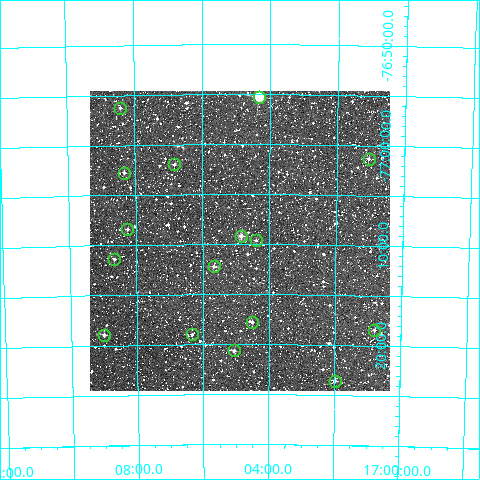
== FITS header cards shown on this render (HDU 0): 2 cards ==
NAXIS1  =                  300
NAXIS2  =                  300

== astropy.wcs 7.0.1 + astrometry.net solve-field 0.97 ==
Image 300 x 300 px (HDU 0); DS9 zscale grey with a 90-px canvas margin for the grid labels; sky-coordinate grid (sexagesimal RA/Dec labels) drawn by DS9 from the SOLVED WCS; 16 Tycho-2 reference stars matched to detected sources circled (green)
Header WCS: RA---TAN/DEC--TAN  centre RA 17:04:53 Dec -77:10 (256.22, -77.16 deg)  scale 6 arcsec/px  FOV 30.0' x 30.0'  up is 0 deg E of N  parity normal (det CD < 0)
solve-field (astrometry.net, Tycho-2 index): VERIFIED the header's WCS against the Tycho-2 star catalogue (16 matches, 0 conflicts) and refined it, rather than solving blind
Solved WCS: RA---TAN-SIP/DEC--TAN-SIP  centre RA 17:04:53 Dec -77:10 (256.22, -77.16 deg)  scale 6 arcsec/px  FOV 30.0' x 30.0'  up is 0 deg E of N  parity normal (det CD < 0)
The solver's refit moves the header's centre by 2.5 arcsec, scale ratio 1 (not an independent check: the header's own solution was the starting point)
Tycho-2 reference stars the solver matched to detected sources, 16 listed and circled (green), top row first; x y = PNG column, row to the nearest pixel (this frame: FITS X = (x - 90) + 1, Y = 300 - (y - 91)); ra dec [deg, ICRS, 3 dp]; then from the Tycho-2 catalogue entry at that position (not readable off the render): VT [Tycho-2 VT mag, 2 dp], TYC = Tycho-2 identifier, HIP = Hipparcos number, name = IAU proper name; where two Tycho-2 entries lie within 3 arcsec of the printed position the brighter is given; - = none
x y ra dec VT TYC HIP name
259 97 256.082 -76.921 8.74 9447-404-1 83533 -
120 108 257.105 -76.938 11.63 9447-442-1 - -
369 159 255.265 -77.022 11.20 9447-720-1 - -
174 164 256.706 -77.034 11.73 9447-643-1 83735 -
124 173 257.083 -77.046 11.67 9447-973-1 - -
127 229 257.063 -77.140 11.78 9447-714-1 - -
241 236 256.211 -77.153 10.57 9447-1055-1 - -
256 240 256.101 -77.160 11.62 9447-539-1 - -
114 259 257.165 -77.190 11.45 9447-570-1 - -
214 266 256.418 -77.204 11.56 9447-1542-1 - -
252 322 256.128 -77.297 11.51 9447-1039-1 - -
374 330 255.199 -77.308 11.58 9447-891-1 - -
192 334 256.582 -77.316 12.02 9447-717-1 - -
104 335 257.252 -77.315 11.17 9447-647-1 - -
234 350 256.264 -77.344 11.37 9447-446-1 - -
335 381 255.496 -77.393 10.99 9447-1186-1 - -